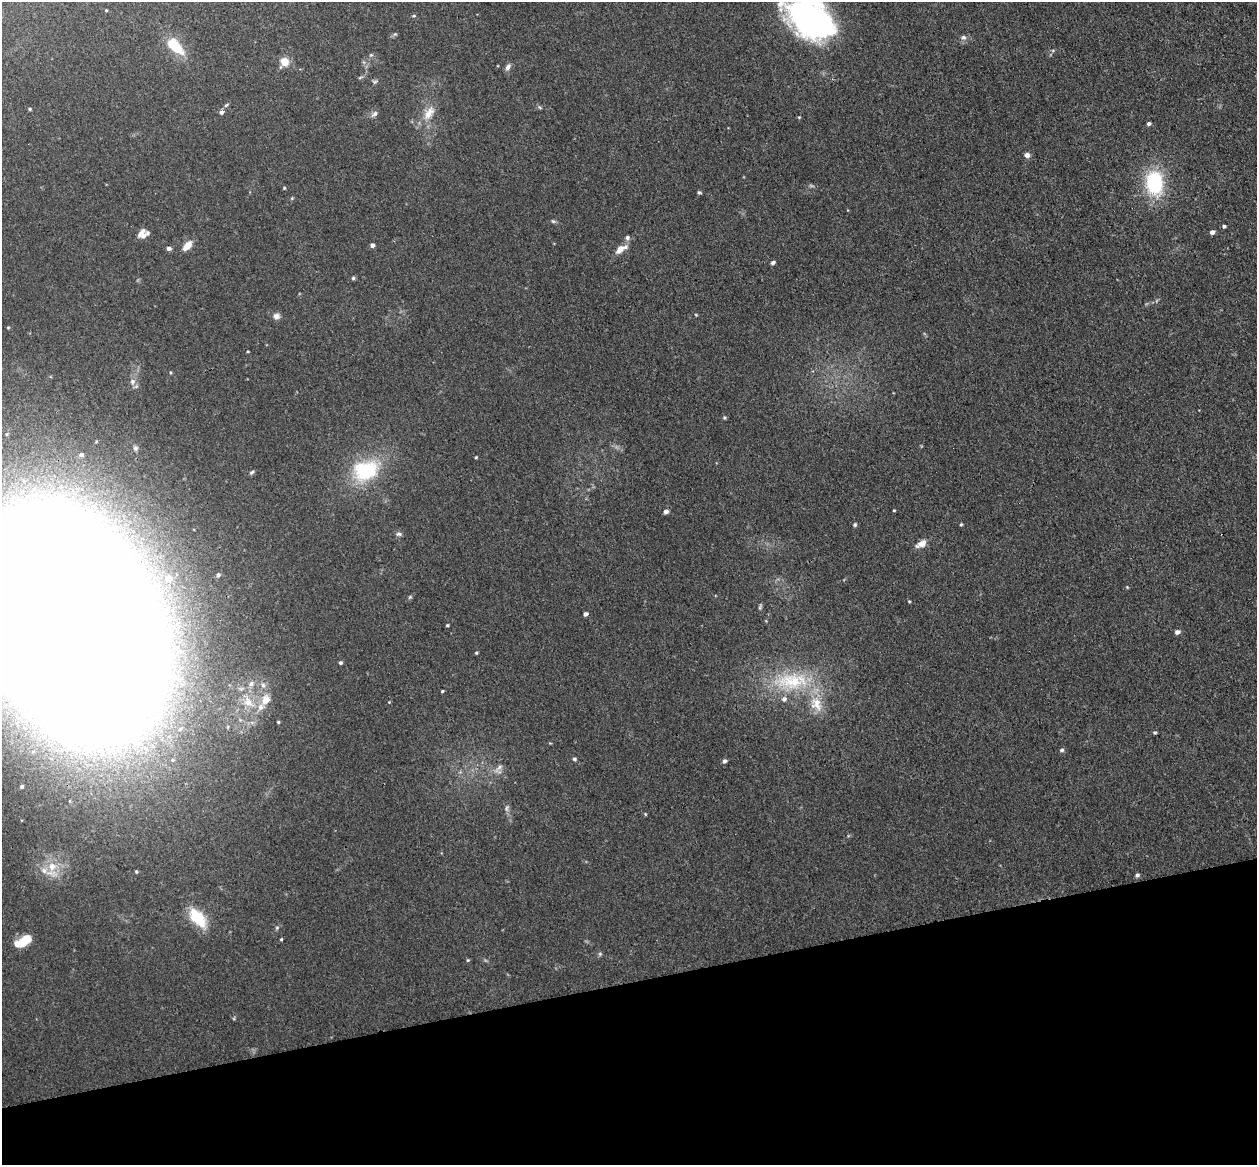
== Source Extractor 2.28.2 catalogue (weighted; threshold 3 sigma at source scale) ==
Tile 14 of 4 x 4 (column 2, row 4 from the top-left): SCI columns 1314-2568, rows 155-1317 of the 5135 x 5078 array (HDU 1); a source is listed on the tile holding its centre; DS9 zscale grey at full resolution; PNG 1259 x 1167 px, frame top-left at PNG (2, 2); no overlay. Shown black and unused: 16% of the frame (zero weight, under 3 of 4 exposures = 6% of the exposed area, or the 3 px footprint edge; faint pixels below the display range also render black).
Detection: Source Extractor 2.28.2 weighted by HDU 2 'WHT'; one run over the whole footprint, this tile lists its part. Background 0.0396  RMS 0.0045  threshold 0.0201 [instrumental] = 3 sigma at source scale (4.5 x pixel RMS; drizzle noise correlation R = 1.50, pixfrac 1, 0.05/0.05 arcsec/px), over >= 5 px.
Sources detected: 91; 1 too faint to see at this stretch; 1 inside a brighter object's white glare — not listed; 4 inside a brighter listed object's ellipse — not listed separately; the other 85 listed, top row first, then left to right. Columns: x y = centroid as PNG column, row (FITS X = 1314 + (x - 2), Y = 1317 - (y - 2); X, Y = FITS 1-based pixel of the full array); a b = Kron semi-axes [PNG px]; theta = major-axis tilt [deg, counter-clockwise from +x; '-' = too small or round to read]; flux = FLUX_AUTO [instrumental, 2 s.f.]
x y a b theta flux
106 10 3 3 - 0.38
414 16 5 4 - 0.53
809 17 56 35 -44 110
963 37 7 7 - 1.4
176 48 25 14 -60 11
371 55 4 4 - 0.58
284 62 9 8 - 6.7
508 67 10 6 59 1.6
375 81 9 4 0 0.8
226 105 8 4 36 0.73
30 109 4 4 - 0.58
221 112 5 4 - 1.7
429 113 23 12 54 7
374 114 11 6 44 1.4
799 117 4 4 - 0.39
1149 123 5 4 - 1.1
1027 155 5 5 - 2.2
1154 183 22 16 -85 35
284 188 4 4 - 0.43
699 192 5 4 - 0.73
292 198 5 4 - 0.46
553 221 6 5 - 0.75
1224 226 4 4 - 0.87
1212 232 4 4 - 2.1
142 234 10 9 - 3.9
627 237 6 5 - 1.3
372 245 4 4 - 1.5
187 246 10 6 48 5.6
169 248 5 5 - 1.6
621 249 16 7 32 4.7
773 263 5 4 - 0.95
353 278 5 5 - 0.72
696 315 5 3 - 0.39
276 316 8 7 - 2
170 372 4 3 - 0.44
132 382 9 7 81 2.1
724 418 5 4 - 0.59
135 448 7 6 - 1.1
81 455 5 5 - 1.3
476 457 4 3 - 0.46
367 471 36 22 38 30
252 472 7 4 34 0.81
894 510 3 3 - 0.38
666 511 4 4 - 2.3
961 524 4 4 - 0.54
855 525 5 5 - 0.76
399 534 8 6 -8 1.2
921 544 15 8 27 3.4
218 575 5 4 - 1.4
168 578 6 5 - 3.5
1127 587 4 4 - 0.37
410 597 5 5 - 0.57
909 601 4 3 - 0.39
760 607 8 4 64 0.73
586 614 4 4 - 1.4
71 624 127 85 -63 6700
447 625 4 3 - 0.52
1177 632 5 4 - 1.9
476 653 4 4 - 0.53
340 663 4 4 - 0.83
792 681 57 25 4 35
251 684 10 7 31 2.3
263 685 9 6 -80 2.2
442 691 3 3 - 0.52
266 700 14 11 60 6.5
248 702 21 13 -51 9.3
816 704 23 16 -68 11
278 722 3 3 - 0.55
1155 732 4 4 - 0.8
1062 750 5 5 - 1.1
574 759 5 5 - 0.85
725 761 5 5 - 1.1
499 768 17 5 46 2.2
22 786 4 4 - 0.97
507 808 8 5 71 1.1
645 814 4 3 - 0.43
52 866 13 12 - 7.2
136 871 5 4 - 0.55
1137 875 5 4 - 1.1
198 918 28 14 -49 14
277 928 6 5 - 0.77
281 939 4 3 - 0.51
25 940 17 9 39 8.7
600 954 6 5 - 0.7
468 960 4 4 - 0.51
Overlapping masked pixels (flux is a lower limit): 1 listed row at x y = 71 624
Isophote crosses this tile's border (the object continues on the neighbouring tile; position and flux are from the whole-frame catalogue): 2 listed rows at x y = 809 17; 71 624